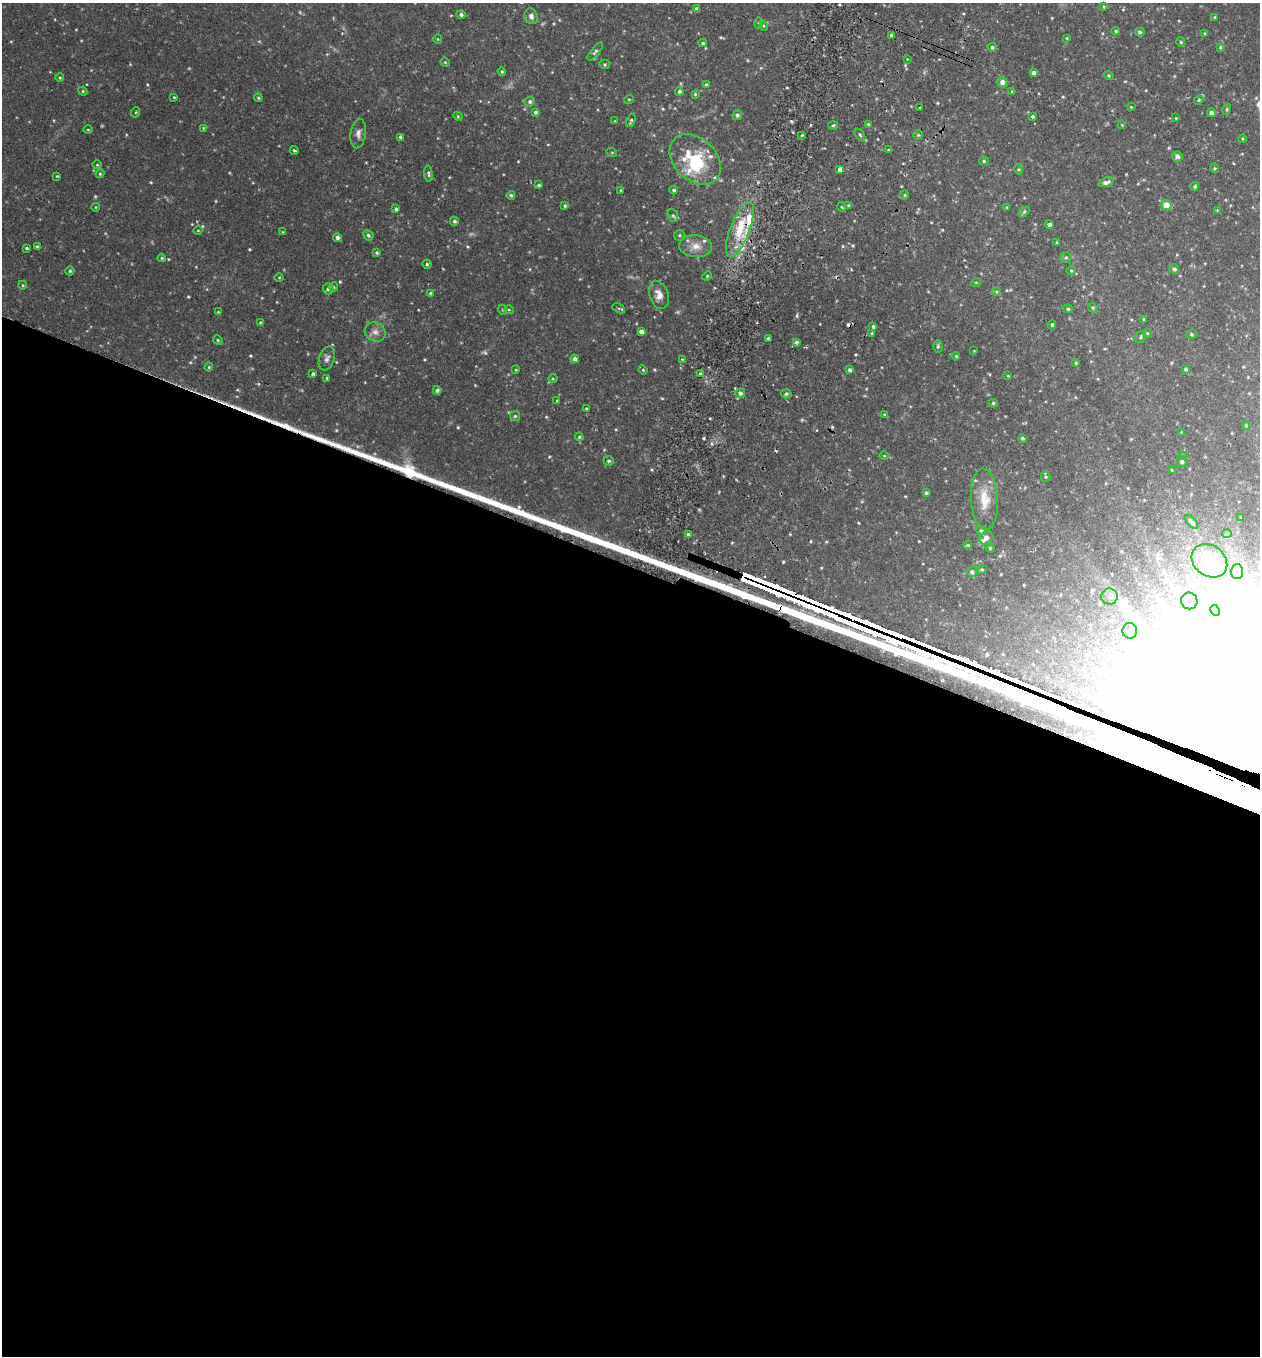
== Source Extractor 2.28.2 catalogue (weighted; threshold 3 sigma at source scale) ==
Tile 14 of 4 x 4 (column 2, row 4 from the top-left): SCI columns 1448-2705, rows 28-1381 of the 5540 x 5467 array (HDU 1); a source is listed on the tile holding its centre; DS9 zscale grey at full resolution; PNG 1262 x 1358 px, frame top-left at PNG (2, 3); each listed source drawn as its Kron ellipse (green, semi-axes under 4 px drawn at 4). Shown black and unused: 59% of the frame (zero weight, under 2 of 3 exposures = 3% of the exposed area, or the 3 px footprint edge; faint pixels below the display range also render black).
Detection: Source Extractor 2.28.2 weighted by HDU 2 'WHT'; one run over the whole footprint, this tile lists its part. Background 0.0817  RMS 0.0089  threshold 0.04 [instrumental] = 3 sigma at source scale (4.5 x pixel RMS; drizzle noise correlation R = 1.50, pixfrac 1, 0.05/0.05 arcsec/px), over >= 5 px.
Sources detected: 210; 1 too faint to see at this stretch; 3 inside a brighter object's white glare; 6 cosmic-ray / hot-pixel residue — neither listed nor drawn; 11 inside a brighter listed object's ellipse — not listed separately; the other 189 listed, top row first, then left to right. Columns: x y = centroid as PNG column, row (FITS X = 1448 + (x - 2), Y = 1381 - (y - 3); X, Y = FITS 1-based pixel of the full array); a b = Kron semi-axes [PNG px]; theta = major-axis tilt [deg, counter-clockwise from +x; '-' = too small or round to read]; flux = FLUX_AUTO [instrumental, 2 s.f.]
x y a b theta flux
1104 7 3 3 - 0.98
697 9 4 4 - 3.5
461 15 4 4 - 1.8
531 16 8 6 -71 3.3
1215 17 3 3 - 1.2
759 23 6 4 -89 1.1
764 26 5 3 - 0.85
1116 31 4 3 - 1
1140 32 5 4 - 1.6
1204 33 4 2 - 0.79
891 35 3 3 - 1.4
1067 38 3 2 - 0.8
438 39 5 4 - 0.87
1181 42 5 4 - 0.98
703 43 4 3 - 1.2
992 47 4 4 - 1.6
1220 47 3 3 - 1.1
595 52 11 4 51 1.9
907 59 3 3 - 0.71
445 62 5 3 - 0.81
605 64 5 4 - 1.2
502 71 4 3 - 1
1033 73 4 4 - 3.5
1109 75 5 4 - 1
60 78 4 3 - 0.78
1002 82 5 5 - 4.6
706 84 4 3 - 1.1
83 91 4 4 - 1.1
679 91 4 4 - 1.7
1012 92 4 4 - 0.85
695 94 4 3 - 0.92
174 97 3 3 - 0.81
258 98 4 3 - 0.99
629 99 5 3 - 0.76
1199 100 5 4 - 1
530 102 5 4 - 1.8
1131 107 3 3 - 0.62
920 108 3 2 - 0.88
1227 109 5 3 - 0.95
136 112 5 3 - 0.87
535 112 3 3 - 1.7
1211 113 4 4 - 2.9
737 115 5 4 - 2.2
458 116 5 4 - 0.98
1033 117 4 4 - 1.5
1176 118 3 3 - 0.68
615 121 4 3 - 0.65
631 121 7 3 66 1.3
868 124 4 3 - 1
833 125 5 3 - 1
1122 125 4 4 - 0.7
203 128 4 4 - 0.75
88 130 5 3 - 0.73
358 133 15 7 84 4.7
802 135 3 3 - 0.84
860 135 7 3 -55 1.2
918 135 5 5 - 1.2
401 137 4 3 - 2.5
1242 139 4 3 - 0.76
294 150 4 3 - 1.2
888 150 3 3 - 0.72
612 153 5 3 - 0.76
1177 157 5 5 - 3.3
695 159 29 21 -44 40
984 161 4 4 - 1.2
97 165 4 3 - 0.84
1214 168 5 3 - 0.97
840 169 4 4 - 4.5
1018 169 5 3 - 1
100 174 4 4 - 0.99
428 174 8 3 -85 1.5
57 176 3 3 - 0.83
1106 182 8 4 19 3.2
539 185 4 3 - 1.4
1195 186 5 4 - 1.5
621 190 3 3 - 0.91
674 190 4 4 - 1.7
511 195 4 4 - 1.6
904 195 4 3 - 0.92
848 205 4 3 - 1
1166 205 5 5 - 14
565 206 4 3 - 1
96 207 4 3 - 0.61
842 207 5 3 - 0.82
1007 207 4 4 - 0.83
396 209 3 3 - 1.7
1217 210 4 4 - 0.68
1024 212 6 4 45 1.2
673 215 7 5 -67 1.6
454 221 4 4 - 1.8
1049 225 4 4 - 2.4
740 229 29 9 69 25
198 230 4 3 - 0.67
283 232 3 3 - 0.74
368 235 5 5 - 1.9
679 235 5 5 - 1.3
337 237 4 4 - 3.2
1057 242 3 2 - 0.83
695 246 16 11 -4 10
37 247 4 3 - 1.6
27 248 4 3 - 1.1
377 253 3 3 - 1.2
1066 257 5 5 - 1.5
162 258 4 4 - 0.86
427 264 4 4 - 1.2
1174 269 5 4 - 2
70 271 4 4 - 1.3
1071 271 4 3 - 0.83
707 276 5 4 - 0.9
279 278 5 3 - 0.83
976 282 5 3 - 0.71
22 285 4 3 - 0.7
334 287 5 3 - 0.84
328 289 5 5 - 2.6
996 292 5 3 - 0.86
430 293 4 4 - 1.5
659 295 14 9 -72 7.5
619 308 7 4 -26 1.3
1093 308 5 4 - 1.2
1068 309 5 4 - 1.5
503 310 5 3 - 0.84
509 310 5 3 - 0.72
218 312 3 3 - 0.68
1143 319 4 4 - 0.97
260 322 4 4 - 0.97
1052 325 4 3 - 1.4
873 326 4 3 - 1.4
641 331 4 4 - 4.4
375 332 11 9 -34 4.9
872 333 3 3 - 0.94
1147 333 4 4 - 0.93
1191 334 5 4 - 1.2
1140 337 6 5 - 1.4
768 338 3 3 - 1.1
218 340 5 4 - 1.1
796 342 4 3 - 3
938 347 6 5 - 1.5
974 351 2 2 - 0.49
956 356 4 3 - 0.84
327 358 12 7 71 3.6
575 359 4 4 - 3.5
682 359 4 3 - 0.68
1076 363 3 3 - 1.3
209 367 4 4 - 0.86
1186 369 4 4 - 1.6
516 370 4 2 - 0.64
643 370 5 3 - 0.87
850 370 4 4 - 2.3
313 374 4 3 - 1.2
700 374 4 3 - 1.7
1008 376 3 3 - 0.75
327 378 3 3 - 1.2
553 378 5 3 - 0.93
437 390 4 4 - 2.3
740 393 5 4 - 3
786 394 5 4 - 1.5
557 401 4 3 - 0.87
993 403 4 4 - 1.2
586 409 3 3 - 1.1
885 415 4 3 - 1.4
515 416 5 5 - 1.3
1246 426 4 4 - 1
1181 432 3 2 - 0.58
579 437 4 4 - 1.1
1022 438 4 3 - 1.6
1182 455 4 3 - 0.76
884 456 5 3 - 0.69
609 461 5 4 - 1.6
1182 462 5 5 - 1.8
1172 470 3 3 - 0.77
1046 477 5 4 - 1.1
926 493 3 3 - 1.6
984 499 31 13 -86 19
1241 517 2 2 - 0.63
1192 522 8 4 -48 2.8
981 530 5 4 - 2.3
1227 533 5 3 - 0.95
688 534 4 3 - 1.7
986 538 7 6 - 3.6
968 545 4 3 - 1.2
990 548 4 4 - 1.2
1209 561 19 15 -38 22
982 569 5 4 - 1.1
972 572 5 4 - 2.5
1237 572 7 6 - 2.4
1109 596 8 8 - 4.5
1189 601 8 8 - 4.6
1215 610 6 4 -63 1.1
1130 631 8 7 - 4.1
Overlapping masked pixels (flux is a lower limit): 1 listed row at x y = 740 229